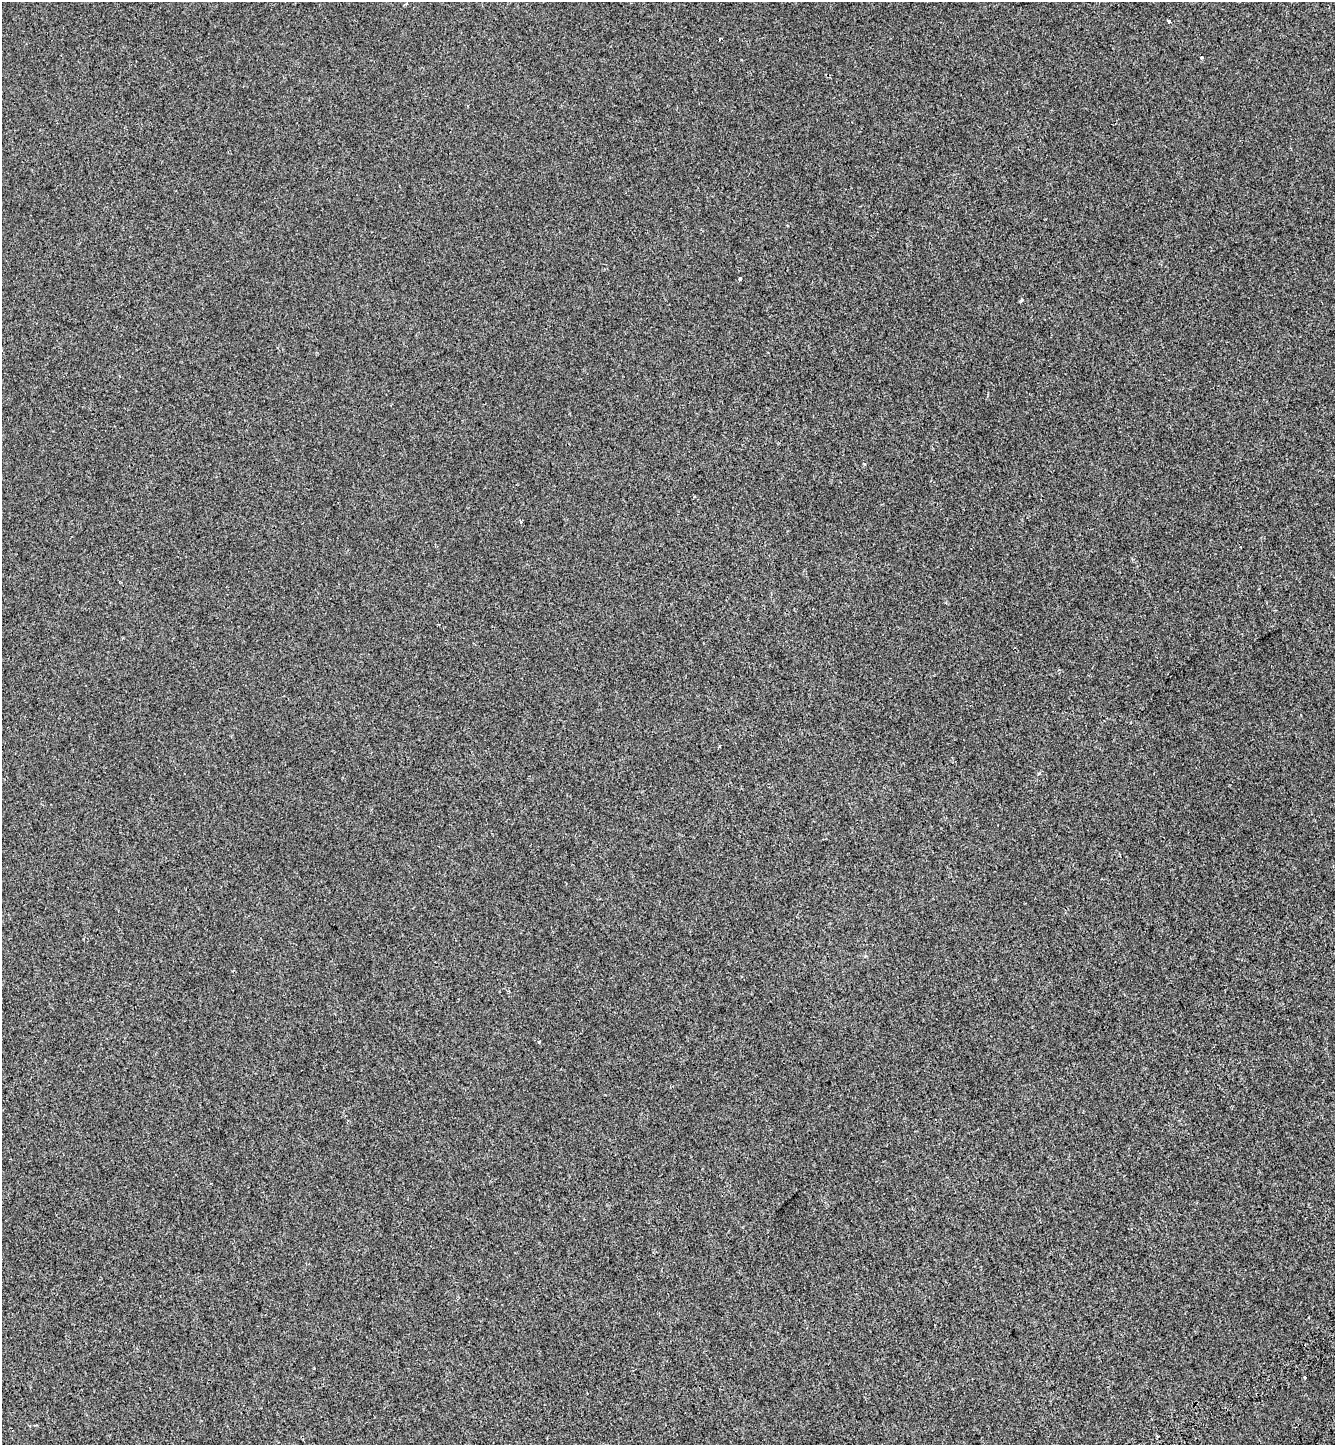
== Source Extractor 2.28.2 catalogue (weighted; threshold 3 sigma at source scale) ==
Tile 6 of 4 x 4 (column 2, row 2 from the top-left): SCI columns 1625-2957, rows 2987-4429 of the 5858 x 5977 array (HDU 1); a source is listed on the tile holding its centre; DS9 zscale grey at full resolution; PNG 1337 x 1447 px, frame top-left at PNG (2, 2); no overlay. Shown black and unused: <1% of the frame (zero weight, under 2 of 3 exposures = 7% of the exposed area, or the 3 px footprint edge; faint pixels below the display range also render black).
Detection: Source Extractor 2.28.2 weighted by HDU 2 'WHT'; one run over the whole footprint, this tile lists its part. Background -4.05e-04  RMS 0.0046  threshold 0.0205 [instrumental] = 3 sigma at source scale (4.5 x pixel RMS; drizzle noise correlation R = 1.50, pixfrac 1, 0.0396/0.0396 arcsec/px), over >= 5 px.
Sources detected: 9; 1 cosmic-ray / hot-pixel residue — not listed; the other 8 listed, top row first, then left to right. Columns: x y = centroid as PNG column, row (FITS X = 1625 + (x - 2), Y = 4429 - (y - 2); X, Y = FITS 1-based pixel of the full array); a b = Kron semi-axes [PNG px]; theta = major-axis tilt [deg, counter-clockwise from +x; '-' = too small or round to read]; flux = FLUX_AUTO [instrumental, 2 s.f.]
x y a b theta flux
1169 21 5 4 - 0.94
740 278 3 3 - 2.4
864 464 4 3 - 0.69
521 522 4 4 - 0.47
719 746 3 2 - 0.45
539 1042 4 3 - 0.43
1304 1377 3 3 - 2.9
1157 1436 3 2 - 0.93